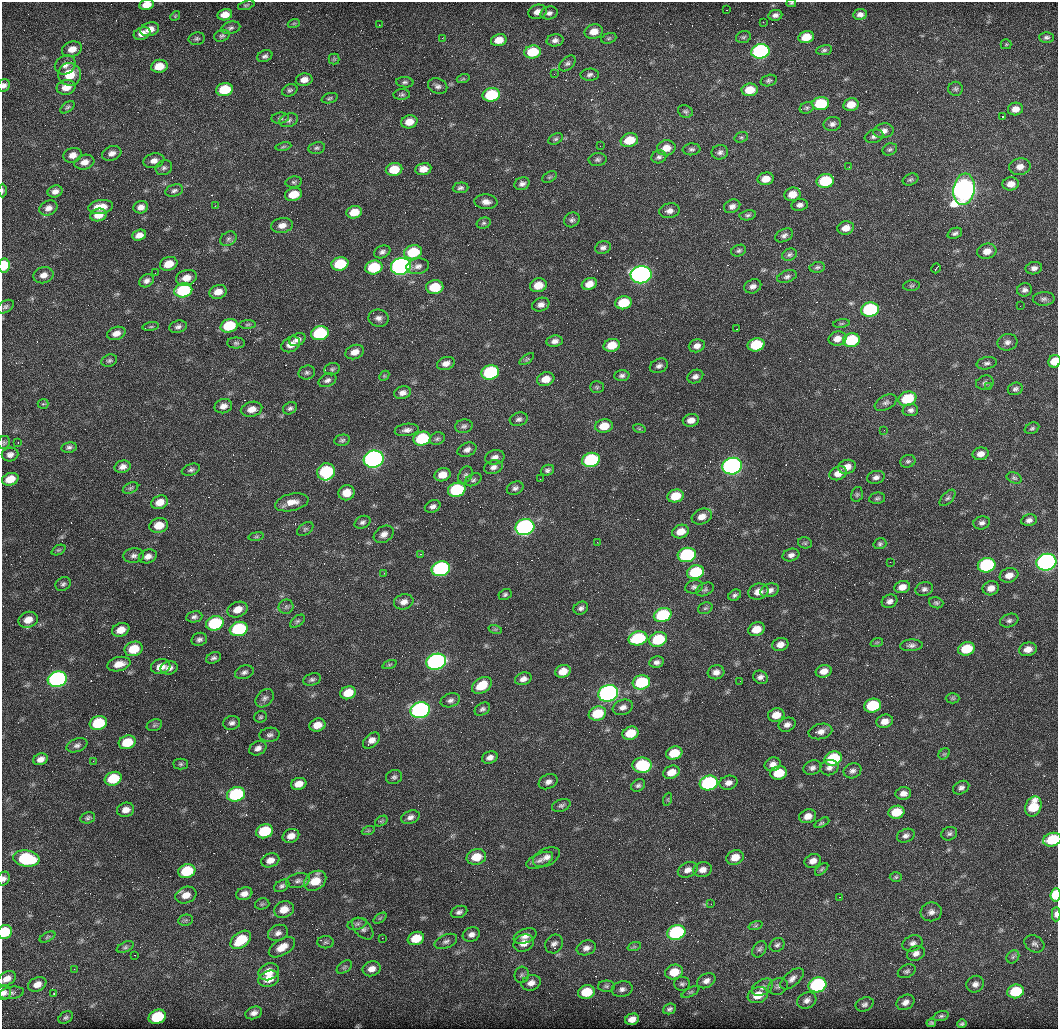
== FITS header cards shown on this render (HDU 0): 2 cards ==
NAXIS1  =                 1056 /fastest changing axis
NAXIS2  =                 1027 /next to fastest changing axis

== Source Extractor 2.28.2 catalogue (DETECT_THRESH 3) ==
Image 1056 x 1027 px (HDU 0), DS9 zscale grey, 1 PNG px = 1 image px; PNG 1060 x 1031 px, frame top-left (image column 1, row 1027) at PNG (2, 2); each listed source drawn as its Kron ellipse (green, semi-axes under 4 px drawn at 4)
Background 2980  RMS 110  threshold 322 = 3 sigma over >= 5 px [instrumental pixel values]
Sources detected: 486; all 486 listed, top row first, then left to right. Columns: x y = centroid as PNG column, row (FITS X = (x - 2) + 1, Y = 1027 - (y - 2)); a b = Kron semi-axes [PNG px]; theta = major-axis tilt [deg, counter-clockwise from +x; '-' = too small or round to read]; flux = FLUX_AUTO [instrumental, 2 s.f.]
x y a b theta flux
791 3 5 4 - 8.2e+03
146 5 7 5 12 7.7e+04
246 5 8 4 17 1.1e+04
727 10 2 2 - 4.3e+03
537 12 9 7 16 4.8e+04
549 13 9 6 15 2.6e+04
860 14 7 5 8 2.9e+04
225 15 7 5 12 7.4e+04
775 15 7 5 10 2.6e+04
175 16 5 4 - 8.7e+03
763 22 3 2 - 8.4e+03
294 23 6 4 18 9.3e+03
379 25 2 2 - 4.6e+03
231 28 9 6 15 2.0e+04
150 29 9 6 18 6.0e+04
594 32 9 7 14 7.7e+04
142 33 8 6 22 5.0e+04
222 36 8 5 18 1.6e+04
743 37 8 5 16 1.4e+04
806 37 8 6 13 1.3e+05
1046 37 7 5 0 1.7e+04
442 38 2 2 - 3.9e+03
609 38 8 5 19 1.3e+04
197 39 8 6 12 1.7e+04
499 40 8 6 14 7.8e+04
555 40 8 6 5 2.9e+04
1006 44 5 5 - 9.3e+03
72 49 10 7 18 6.6e+04
824 50 8 5 9 1.6e+04
760 51 9 7 10 1.7e+06
533 52 8 6 9 2.6e+05
265 56 8 5 23 2.1e+04
334 59 5 5 - 1.1e+04
567 63 10 6 43 2.1e+04
65 65 11 9 33 4.4e+04
159 66 8 6 8 1.1e+05
69 74 11 11 - 1.5e+05
554 74 2 2 - 3.7e+03
590 75 9 6 1 2.2e+04
463 79 6 4 18 9.9e+03
304 80 8 6 11 4.9e+04
769 80 8 5 17 1.5e+04
405 82 8 5 -5 1.7e+04
4 85 6 5 - 2.3e+04
438 86 10 7 -21 2.7e+04
66 87 9 7 13 8.3e+04
956 89 7 7 - 1.7e+04
225 90 8 6 12 2.6e+05
290 90 8 6 24 1.7e+04
750 90 8 6 7 1.3e+05
402 95 8 5 4 1.5e+04
491 95 9 6 12 4.2e+05
329 98 8 4 18 1.3e+04
821 104 8 6 9 3.4e+05
851 104 8 6 13 9.6e+04
67 107 8 4 37 1.3e+04
807 108 7 5 22 1.7e+04
1015 109 7 6 - 5.5e+04
685 111 7 6 - 1.6e+04
1003 116 3 3 - 8.9e+03
280 118 9 5 7 1.7e+04
289 120 9 6 19 2.3e+04
409 122 8 6 14 8.4e+04
832 124 9 7 12 2.7e+04
883 131 10 7 9 4.5e+04
874 136 9 6 17 2.5e+04
741 137 7 5 19 1.3e+04
556 139 8 5 26 1.6e+04
629 140 9 6 15 1.6e+05
283 146 8 4 10 1.3e+04
600 146 2 2 - 4.4e+03
317 148 8 6 10 1.7e+04
666 148 9 7 9 7.4e+04
691 149 9 6 5 1.9e+04
890 149 7 6 - 1.5e+04
720 152 8 7 - 2.5e+04
112 153 10 7 19 4.0e+04
73 155 9 7 18 5.3e+04
659 157 7 6 - 1.9e+04
598 160 9 6 3 1.9e+04
154 161 10 7 15 4.4e+04
84 162 10 7 17 5.3e+04
849 167 2 2 - 3.9e+03
1020 167 11 8 11 5.3e+04
164 168 8 7 - 2.1e+04
394 169 8 6 12 1.7e+05
423 169 8 6 10 6.9e+04
549 177 8 5 27 1.2e+04
766 179 8 6 13 7.3e+04
910 180 8 5 22 1.6e+04
825 181 8 7 - 3.9e+05
294 182 8 5 10 1.5e+04
522 184 8 6 20 2.6e+04
1011 184 8 6 7 6.2e+04
460 188 8 5 3 1.9e+04
964 189 16 10 81 7.7e+06
2 190 7 3 90 9.5e+03
55 191 7 6 - 3.7e+04
174 191 9 6 15 2.1e+04
293 194 9 6 15 1.3e+05
792 194 8 6 16 8.8e+04
486 202 11 7 -4 4.3e+04
800 205 8 6 8 2.6e+04
215 206 3 3 - 5.5e+03
732 206 8 6 25 3.1e+04
101 207 12 7 7 1.1e+05
141 207 7 6 - 4.1e+04
48 208 9 7 25 4.1e+04
669 211 10 7 11 3.9e+04
354 212 8 6 14 1.2e+05
98 215 8 6 15 7.5e+04
748 215 8 5 10 1.5e+04
572 220 8 7 - 2.1e+04
484 223 7 5 16 1.5e+04
282 225 11 7 10 5.1e+04
846 228 8 6 15 6.6e+04
955 233 7 5 22 1.9e+04
139 235 7 5 21 4.8e+04
784 235 9 6 26 2.6e+04
228 239 8 6 32 2.3e+04
603 247 8 6 18 2.6e+04
739 251 7 5 22 1.7e+04
987 251 9 7 12 6.3e+04
382 252 8 6 24 2.4e+04
413 252 9 7 15 2.9e+05
789 255 8 6 21 1.8e+04
169 264 9 6 19 1.1e+05
340 264 8 6 14 2.7e+05
4 265 7 5 80 2.1e+05
401 266 10 8 15 3.3e+06
418 266 11 8 10 3.6e+04
374 267 8 7 - 3.5e+05
817 267 7 5 10 1.5e+04
936 268 5 2 - 9.0e+03
1034 268 8 6 10 3.0e+04
155 273 2 2 - 4.5e+03
43 275 10 8 16 4.8e+04
641 275 10 8 7 3.6e+06
787 277 10 6 19 2.2e+04
186 278 10 7 15 7.2e+04
147 281 8 6 34 2.8e+04
589 284 8 6 23 7.0e+04
538 285 8 6 15 1.0e+05
753 286 9 6 24 3.2e+04
911 286 8 5 6 1.4e+04
435 287 9 7 4 2.0e+05
183 290 9 7 13 5.4e+05
1024 290 7 6 - 2.6e+04
218 292 9 7 17 6.9e+04
1044 299 11 7 2 2.3e+04
623 303 8 6 14 2.3e+05
541 305 9 6 20 3.5e+04
1020 306 2 2 - 2.4e+04
5 307 9 5 31 1.8e+04
870 310 9 7 12 8.3e+05
378 318 10 8 -10 3.6e+04
841 323 8 4 9 1.0e+04
248 325 8 4 1 1.3e+04
229 326 9 6 17 3.0e+05
151 327 8 4 8 1.3e+04
178 327 9 6 15 2.4e+04
736 329 2 2 - 3.7e+03
116 333 9 6 17 5.4e+04
320 333 9 7 15 5.8e+05
837 339 9 7 11 6.0e+04
297 340 8 6 24 3.2e+04
851 340 8 6 13 3.8e+05
555 341 8 5 8 3.2e+04
1007 342 10 8 13 3.3e+04
236 343 9 5 -1 1.8e+04
291 344 10 7 29 6.7e+04
612 345 8 6 15 1.2e+05
756 345 8 6 14 3.3e+05
697 346 8 6 16 4.0e+04
355 352 9 7 21 5.6e+04
527 359 8 4 35 1.1e+04
109 360 8 6 20 1.6e+04
1055 361 6 6 - 1.3e+05
446 363 9 6 19 4.4e+04
987 363 10 6 11 2.2e+04
659 366 9 7 23 2.6e+04
332 369 8 6 16 1.6e+04
490 372 9 7 15 8.1e+05
307 373 8 7 - 1.9e+04
384 376 6 4 45 9.6e+03
622 376 7 5 2 2.0e+04
695 376 8 6 25 2.9e+04
546 379 9 6 16 8.8e+04
327 380 9 6 24 2.5e+04
985 383 9 7 18 2.1e+04
597 387 7 5 -1 1.3e+04
989 387 4 4 - 9.3e+03
1015 389 8 6 20 2.1e+04
403 393 8 6 14 3.6e+04
907 399 9 7 19 2.9e+05
886 403 12 7 27 2.6e+04
43 404 5 5 - 9.5e+03
223 406 9 7 15 4.1e+04
290 408 7 6 - 1.9e+04
252 409 11 7 14 6.1e+04
910 410 8 6 4 2.8e+04
519 419 9 6 18 2.3e+04
691 420 8 6 12 5.2e+04
464 426 9 7 9 2.2e+04
604 426 9 7 14 1.3e+05
639 428 6 4 -19 1.1e+04
1032 428 8 5 27 1.5e+04
407 430 12 6 7 3.3e+04
884 430 2 2 - 3.6e+03
422 439 9 7 16 4.7e+05
437 439 8 6 25 1.7e+04
342 440 8 5 11 1.6e+04
4 442 6 6 - 1.3e+04
18 443 2 2 - 3.8e+03
69 447 7 5 10 2.0e+04
467 450 10 6 22 3.1e+04
10 454 8 7 - 3.4e+04
981 454 8 6 13 4.7e+04
495 457 10 7 15 3.8e+04
374 459 10 8 17 3.3e+06
591 460 9 7 15 7.8e+05
908 461 8 6 21 1.7e+04
732 466 10 8 15 3.1e+06
123 467 8 6 16 3.7e+04
493 467 9 6 15 3.2e+04
847 467 9 7 14 6.1e+04
191 470 9 5 19 1.9e+04
547 470 7 5 21 1.9e+04
326 472 9 8 - 6.0e+05
838 473 9 6 21 5.9e+04
442 475 8 6 18 8.4e+04
465 475 9 6 60 2.2e+04
876 477 9 6 15 3.0e+04
1014 478 8 5 -23 1.4e+04
10 479 8 6 17 1.1e+05
540 479 2 2 - 3.8e+03
473 480 9 6 25 1.8e+04
130 488 8 5 27 1.5e+04
515 488 9 6 24 2.3e+04
457 490 9 7 15 6.5e+05
347 493 8 7 - 9.0e+04
857 494 7 5 75 1.3e+04
675 496 8 6 14 1.5e+05
877 498 8 5 10 1.5e+04
948 498 10 5 47 1.7e+04
160 502 8 6 22 7.5e+04
292 502 17 8 13 8.2e+04
433 506 8 6 24 2.6e+04
702 516 10 7 21 6.3e+04
1029 520 8 5 11 2.6e+04
362 522 8 6 28 2.0e+04
982 523 8 6 15 2.4e+04
159 525 9 7 14 1.1e+05
525 527 9 8 - 2.2e+06
305 529 9 6 35 1.6e+04
681 532 9 6 17 8.6e+04
384 534 11 7 32 3.9e+04
256 536 8 4 8 1.0e+04
597 542 2 2 - 3.3e+03
805 543 7 5 -14 1.3e+04
880 544 6 5 - 1.4e+04
58 550 7 4 25 1.2e+04
420 554 3 3 - 5.9e+03
134 555 10 7 7 2.8e+04
687 555 9 7 14 8.2e+05
791 555 8 6 16 3.0e+04
148 556 9 6 17 4.2e+04
890 562 2 2 - 3.8e+03
1046 562 10 8 13 3.2e+06
987 565 9 7 13 8.7e+05
441 569 9 7 16 1.5e+06
695 572 9 7 16 3.9e+05
384 573 3 2 - 6.3e+03
1009 575 9 7 19 5.9e+04
63 584 8 6 37 2.0e+04
694 587 9 6 15 2.2e+04
902 587 8 6 18 5.6e+04
991 588 8 7 - 5.4e+04
705 589 9 6 28 1.7e+04
924 589 9 6 17 2.5e+04
770 590 9 6 18 3.7e+04
758 592 10 8 17 6.2e+04
505 594 7 5 25 1.5e+04
735 595 7 5 34 1.7e+04
890 601 8 6 26 3.0e+04
404 602 10 7 16 4.3e+04
936 603 7 5 -18 1.5e+04
286 607 7 7 - 1.8e+04
581 608 8 6 27 2.2e+04
705 608 7 5 20 1.5e+04
237 610 10 7 22 8.1e+04
663 615 9 7 16 5.1e+05
194 617 8 5 10 2.1e+04
28 620 10 7 22 7.6e+04
297 621 8 5 37 1.5e+04
1009 621 9 6 19 2.3e+04
215 623 9 7 18 5.8e+05
239 629 9 7 16 6.4e+05
495 629 7 4 -18 1.2e+04
756 629 8 6 20 1.1e+05
121 630 9 6 21 7.6e+04
638 638 9 7 15 5.0e+05
199 639 8 6 23 2.3e+04
658 639 9 7 19 3.4e+05
877 642 6 4 19 1.0e+04
780 644 8 6 15 5.0e+04
911 645 11 6 3 2.5e+04
134 649 9 7 18 1.7e+05
966 649 8 6 17 2.2e+05
1028 649 9 6 13 5.8e+04
213 658 8 5 22 2.0e+04
436 662 10 8 16 2.7e+06
657 662 7 5 12 2.7e+04
119 664 12 7 13 8.5e+04
389 665 7 3 19 9.8e+03
161 667 10 7 15 7.0e+04
169 668 8 6 11 3.7e+04
563 671 8 6 21 9.2e+04
824 671 8 6 17 5.6e+04
244 672 9 6 20 2.4e+04
716 672 8 7 - 4.2e+04
761 677 7 6 - 3.0e+04
57 679 9 7 17 2.2e+06
312 679 9 6 15 1.9e+04
523 679 8 6 19 3.7e+04
740 681 2 2 - 3.4e+03
641 682 9 7 16 4.4e+05
482 685 11 7 33 1.5e+05
348 693 8 6 20 1.3e+05
608 693 10 8 17 3.2e+06
265 698 10 7 47 2.8e+04
953 698 7 5 -1 1.2e+04
450 700 10 6 17 2.6e+04
873 705 8 7 - 3.8e+05
623 707 10 7 20 3.6e+04
482 709 8 6 31 2.0e+04
420 710 10 8 13 2.5e+06
597 713 9 7 19 2.2e+05
776 715 8 6 14 8.5e+04
261 717 6 5 - 1.2e+04
885 721 8 6 17 5.6e+04
98 723 9 7 17 3.4e+05
232 723 8 7 - 2.5e+04
154 725 8 5 21 1.5e+04
317 725 8 6 19 8.0e+04
787 725 9 6 22 3.5e+04
820 731 12 7 12 4.6e+04
630 733 8 6 19 1.5e+05
270 735 10 7 8 2.5e+04
371 740 10 6 43 4.8e+04
127 742 9 6 18 1.9e+05
77 745 11 6 21 2.7e+04
258 748 9 6 27 3.2e+04
674 753 8 6 16 1.7e+05
944 754 6 5 - 1.1e+04
490 758 8 6 20 3.7e+04
40 759 7 5 23 4.4e+04
833 759 9 7 20 4.4e+05
93 761 4 3 - 6.5e+03
181 764 7 5 0 1.3e+04
773 764 8 6 21 4.2e+04
642 765 9 7 0 4.8e+05
812 768 9 7 23 2.6e+04
829 768 9 7 13 2.9e+04
852 771 9 7 22 2.8e+04
671 772 8 6 21 7.7e+04
779 773 8 6 12 1.7e+05
394 777 8 7 - 1.9e+04
113 779 9 6 19 2.8e+05
548 782 10 7 24 3.3e+04
709 783 9 7 15 9.1e+05
728 783 9 7 14 3.9e+04
299 784 8 6 16 6.9e+04
638 785 7 5 32 1.8e+04
961 788 8 6 29 2.4e+04
903 793 8 6 7 4.2e+04
236 794 9 7 18 7.3e+05
668 799 6 4 72 1.1e+04
561 805 10 6 20 1.9e+04
1033 806 10 8 67 2.3e+05
126 810 8 7 - 5.2e+04
896 812 8 6 15 1.6e+05
808 816 8 7 - 6.0e+04
410 817 9 6 22 3.1e+04
88 818 7 5 15 1.6e+04
381 821 7 4 33 1.1e+04
822 823 8 4 27 1.4e+04
264 831 9 7 20 3.2e+05
368 831 6 4 19 9.6e+03
949 834 8 6 22 2.1e+04
291 836 8 6 24 5.5e+04
906 836 9 6 21 2.7e+04
1052 840 9 6 16 3.1e+05
476 857 10 7 16 1.3e+05
546 857 14 8 27 4.6e+04
735 857 9 7 22 7.9e+04
26 859 13 8 -9 5.2e+05
270 860 9 7 19 5.2e+04
540 860 14 7 24 4.0e+04
813 861 8 6 22 4.6e+04
822 869 8 4 42 1.3e+04
688 870 10 7 24 4.4e+04
703 870 9 7 13 4.7e+04
187 871 9 7 20 3.0e+05
896 877 6 5 - 1.2e+04
4 879 7 5 62 2.4e+04
298 881 12 7 13 3.1e+04
315 881 12 9 36 1.5e+05
282 886 8 5 31 2.0e+04
244 894 8 6 17 4.5e+04
186 895 11 8 19 7.3e+04
1055 895 7 5 84 2.2e+05
839 897 2 2 - 4.0e+03
262 904 7 5 14 1.2e+04
711 904 2 2 - 3.6e+03
284 909 10 8 20 8.9e+04
459 912 8 5 23 2.3e+04
931 912 10 9 - 3.8e+04
1056 914 7 4 87 3.6e+04
380 918 7 4 37 1.0e+04
186 920 7 5 12 1.6e+04
357 924 10 5 15 1.9e+04
756 926 7 3 19 9.9e+03
363 929 13 8 -46 3.4e+04
5 932 7 6 - 2.4e+05
676 932 9 7 18 9.5e+05
278 933 10 8 20 3.4e+04
471 934 9 7 20 3.4e+04
525 936 12 7 22 4.8e+04
47 937 8 4 27 1.3e+04
382 938 2 2 - 4.0e+03
416 938 8 6 19 1.5e+05
241 940 11 7 37 2.5e+05
446 941 12 6 23 2.7e+04
325 942 8 6 0 1.8e+04
524 943 10 8 26 6.0e+04
913 943 10 7 23 3.2e+04
554 944 10 8 57 2.8e+04
1034 944 10 8 -29 2.6e+04
777 945 8 6 33 2.0e+04
125 947 9 5 25 1.6e+04
282 947 14 8 31 8.8e+04
634 947 7 4 18 1.2e+04
586 948 10 7 17 3.6e+04
760 949 9 6 58 2.0e+04
916 953 9 7 22 3.7e+04
135 955 2 2 - 5.0e+03
1013 957 7 5 46 1.6e+04
344 967 8 5 36 1.6e+04
74 969 2 2 - 4.1e+03
372 969 9 7 21 5.4e+04
907 971 9 6 25 1.9e+04
269 972 10 8 23 9.5e+04
674 972 9 7 17 1.2e+05
522 975 8 7 - 2.0e+04
7 979 10 6 30 5.1e+04
269 979 11 8 21 1.1e+05
792 979 14 7 40 3.7e+04
706 981 10 7 27 3.9e+04
531 983 10 7 17 4.8e+04
37 984 9 6 24 5.8e+04
682 984 8 7 - 1.8e+04
975 984 9 8 - 3.4e+04
817 985 9 7 17 1.1e+06
606 986 8 5 0 1.7e+04
778 986 10 8 23 2.6e+04
762 987 11 7 31 3.9e+04
622 989 10 7 14 3.2e+04
1016 991 8 6 17 2.9e+05
586 992 8 7 - 2.1e+05
691 992 10 4 26 1.5e+04
4 993 7 7 - 2.6e+04
12 993 12 6 8 2.4e+04
54 994 4 3 - 5.3e+03
758 995 10 8 21 1.1e+05
807 1000 10 7 26 3.7e+04
905 1002 9 7 29 4.2e+04
865 1004 9 6 23 2.4e+04
669 1009 6 5 - 1.8e+04
254 1013 9 6 20 3.5e+04
941 1016 8 5 15 1.5e+04
66 1017 8 5 31 1.6e+04
157 1017 9 7 24 3.4e+05
632 1019 7 5 23 5.5e+04
931 1023 5 3 - 1.1e+04
962 1024 4 3 - 1.2e+04
At the frame edge (FLAGS 8, measured only in part): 12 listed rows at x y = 791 3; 146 5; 4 85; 2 190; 4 265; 1055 361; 1052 840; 4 879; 1055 895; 1056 914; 5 932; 4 993